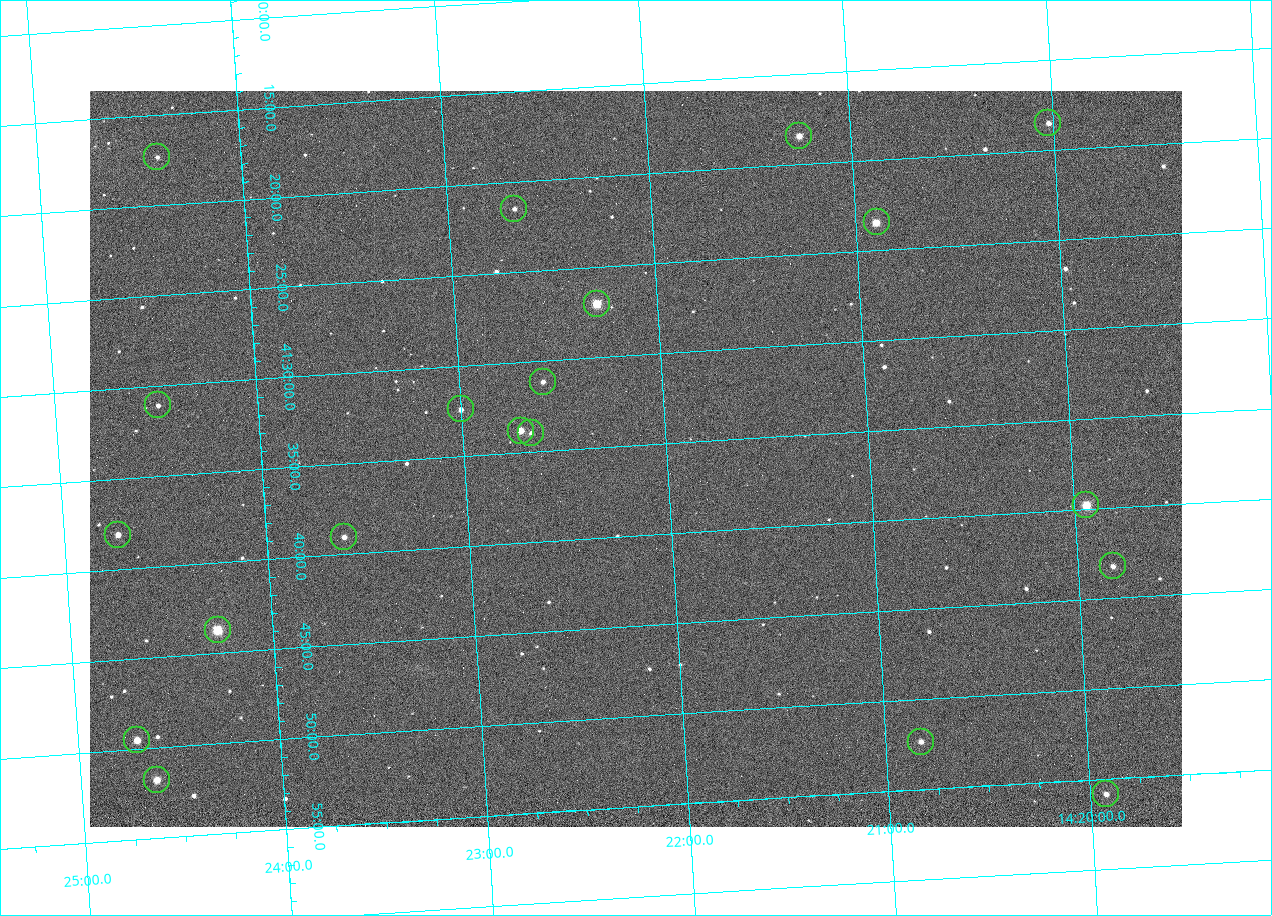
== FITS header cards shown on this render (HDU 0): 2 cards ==
NAXIS1  =                 1092 /fastest changing axis
NAXIS2  =                  736 /next to fastest changing axis

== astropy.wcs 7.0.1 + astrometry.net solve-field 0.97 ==
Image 1092 x 736 px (HDU 0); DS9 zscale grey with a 90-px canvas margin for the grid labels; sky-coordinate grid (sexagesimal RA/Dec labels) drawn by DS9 from the SOLVED WCS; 20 Tycho-2 reference stars matched to detected sources circled (green)
Header WCS: none
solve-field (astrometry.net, Tycho-2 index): SOLVED blind (the file carries no WCS)
Solved WCS: RA---TAN-SIP/DEC--TAN-SIP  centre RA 14:22:09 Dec +41:36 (215.54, +41.60 deg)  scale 3.33 arcsec/px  FOV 60.6' x 40.8'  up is -176 deg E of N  parity flipped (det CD > 0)
(file carries no celestial WCS; the grid is the blind solution)
Tycho-2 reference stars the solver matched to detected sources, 20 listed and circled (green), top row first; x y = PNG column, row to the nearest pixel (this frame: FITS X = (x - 90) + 1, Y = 736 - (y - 91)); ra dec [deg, ICRS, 3 dp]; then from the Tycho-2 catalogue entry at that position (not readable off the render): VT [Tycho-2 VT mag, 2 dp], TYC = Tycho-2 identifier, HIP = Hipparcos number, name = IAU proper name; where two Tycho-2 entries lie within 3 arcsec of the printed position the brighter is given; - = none
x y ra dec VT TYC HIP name
1048 123 215.006 +41.309 11.67 3038-298-1 - -
799 136 215.313 +41.307 10.54 3038-302-1 - -
157 157 216.103 +41.289 12.07 3038-286-1 - -
514 209 215.668 +41.358 11.71 3038-531-1 - -
877 222 215.224 +41.391 9.78 3038-588-1 - -
597 304 215.574 +41.451 8.73 3038-566-1 70240 -
543 382 215.647 +41.519 11.59 3038-488-1 - -
158 405 216.123 +41.518 12.02 3038-258-1 - -
461 409 215.750 +41.540 11.12 3038-479-1 - -
521 431 215.677 +41.563 10.23 3038-459-1 - -
531 433 215.666 +41.567 11.76 3038-461-1 - -
1086 505 214.985 +41.663 9.23 3038-464-1 - -
118 535 216.183 +41.635 11.01 3038-413-1 - -
344 537 215.904 +41.651 11.40 3038-603-1 - -
1113 566 214.956 +41.721 12.00 3038-491-1 - -
218 630 216.068 +41.729 8.81 3038-334-1 70409 -
137 740 216.177 +41.826 10.45 3038-108-1 - -
921 742 215.206 +41.873 11.51 3038-538-1 - -
157 780 216.156 +41.863 10.20 3038-555-1 - -
1106 794 214.980 +41.931 11.35 3038-237-1 - -